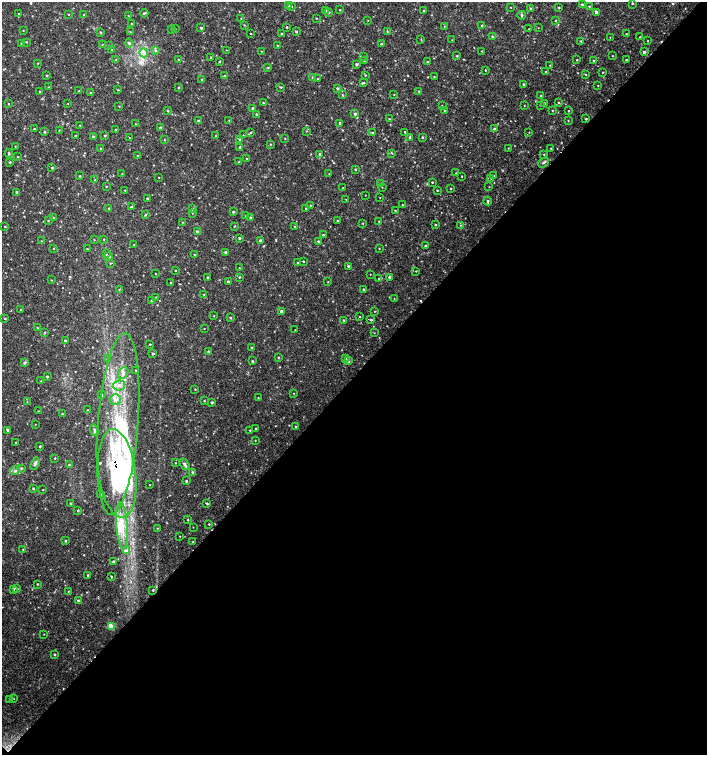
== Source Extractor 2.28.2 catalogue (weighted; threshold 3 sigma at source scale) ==
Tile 15 of 4 x 4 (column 3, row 4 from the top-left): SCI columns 3045-4453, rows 1-1506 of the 6024 x 6030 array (HDU 1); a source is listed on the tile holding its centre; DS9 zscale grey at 2 x 2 block average (1 PNG px = mean of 2 x 2 image px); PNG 709 x 757 px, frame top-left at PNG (2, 2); each listed source drawn as its Kron ellipse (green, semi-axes under 4 px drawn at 4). Shown black and unused: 50% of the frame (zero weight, under 2 of 3 exposures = <1% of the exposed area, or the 3 px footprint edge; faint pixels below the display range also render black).
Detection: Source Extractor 2.28.2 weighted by HDU 2 'WHT'; one run over the whole footprint, this tile lists its part. Background 0.0326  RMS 0.004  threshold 0.0181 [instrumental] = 3 sigma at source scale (4.5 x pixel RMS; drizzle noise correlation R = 1.50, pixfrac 1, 0.0396/0.0396 arcsec/px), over >= 5 px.
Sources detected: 359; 1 inside a brighter object's white glare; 2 cosmic-ray / hot-pixel residue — neither listed nor drawn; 2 coinciding with a brighter row at this scale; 7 inside a brighter listed object's ellipse — not listed separately; the other 347 listed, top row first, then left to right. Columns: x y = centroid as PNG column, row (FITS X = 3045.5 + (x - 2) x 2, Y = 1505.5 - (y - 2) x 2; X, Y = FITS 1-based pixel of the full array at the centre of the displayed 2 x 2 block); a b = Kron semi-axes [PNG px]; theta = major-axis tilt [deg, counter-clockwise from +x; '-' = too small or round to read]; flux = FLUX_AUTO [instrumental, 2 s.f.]
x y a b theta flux
632 3 2 2 - 1.1
582 4 2 2 - 1.2
288 6 3 2 - 1.1
291 6 3 2 - 0.57
589 6 3 2 - 0.72
511 7 2 2 - 0.49
559 8 2 2 - 0.97
530 9 3 2 - 0.75
340 10 2 2 - 0.54
326 11 3 3 - 0.75
424 11 2 2 - 0.56
329 12 3 2 - 0.63
596 12 3 3 - 2.2
144 13 4 2 - 1.2
19 14 2 2 - 0.53
69 14 3 2 - 0.54
84 15 2 2 - 0.97
522 15 4 3 - 1.1
128 16 2 2 - 0.6
316 18 3 2 - 0.41
241 19 2 2 - 0.62
368 20 2 2 - 0.34
556 21 2 2 - 0.64
131 23 2 2 - 0.38
244 25 3 2 - 0.55
444 26 2 2 - 0.38
482 26 3 2 - 1.1
287 27 2 2 - 0.99
201 28 2 2 - 1.5
538 28 2 2 - 0.27
171 29 3 2 - 0.44
175 29 2 2 - 0.39
529 29 2 2 - 0.29
23 30 2 2 - 0.43
296 31 2 2 - 1
100 32 3 2 - 0.96
130 32 2 2 - 0.48
387 32 2 2 - 0.75
250 33 2 2 - 0.46
282 34 2 2 - 0.87
626 34 2 2 - 0.54
493 37 4 2 - 0.73
610 37 2 2 - 0.3
640 37 2 2 - 0.39
421 39 3 2 - 0.52
452 40 2 2 - 0.39
581 41 2 2 - 0.75
648 41 2 2 - 0.46
26 42 2 2 - 0.59
129 43 4 3 - 1.4
21 44 2 2 - 0.59
381 44 2 2 - 0.77
103 45 3 2 - 0.67
109 45 3 2 - 0.45
277 45 2 2 - 0.63
112 50 2 2 - 0.45
155 50 3 3 - 1.1
226 50 2 2 - 0.33
261 51 2 2 - 0.34
482 51 2 2 - 0.51
644 52 2 2 - 2.3
144 53 4 2 - 1.7
363 56 2 2 - 0.36
457 56 2 2 - 0.84
613 56 2 2 - 0.52
211 57 2 2 - 0.62
116 59 2 2 - 0.44
178 59 2 2 - 0.54
364 60 2 2 - 0.65
577 60 2 2 - 0.72
626 60 2 2 - 0.75
593 61 2 2 - 0.63
219 62 2 2 - 0.79
427 62 2 2 - 1.1
38 63 3 2 - 0.44
356 64 3 3 - 1.5
550 65 2 2 - 0.62
268 68 3 3 - 0.76
485 70 2 2 - 0.57
545 71 2 2 - 0.4
603 72 2 2 - 0.51
586 74 3 2 - 0.52
47 75 2 2 - 0.85
365 75 3 2 - 0.74
224 76 3 3 - 1.1
313 77 3 3 - 1.1
434 77 2 2 - 0.65
318 79 2 2 - 0.4
202 80 3 2 - 1.3
364 83 3 2 - 0.68
523 84 2 2 - 0.85
598 86 2 2 - 0.48
49 87 2 2 - 0.47
281 87 3 2 - 0.68
179 88 3 2 - 0.7
337 88 3 3 - 1.3
118 90 3 2 - 0.55
79 91 2 2 - 0.38
419 91 2 2 - 0.76
40 92 2 2 - 0.46
91 93 3 2 - 1.4
394 94 2 2 - 0.42
342 95 3 2 - 0.6
541 96 2 2 - 1.2
558 102 3 2 - 0.65
68 103 2 2 - 0.36
263 103 2 2 - 0.64
545 103 2 2 - 1.2
8 104 2 2 - 0.53
524 105 2 2 - 0.39
540 105 2 2 - 0.59
119 106 3 2 - 0.4
442 106 3 2 - 0.6
253 108 3 2 - 1.1
444 110 2 2 - 0.42
552 110 3 2 - 0.43
168 111 3 2 - 0.57
568 111 2 2 - 0.74
257 114 3 2 - 1.3
355 114 3 3 - 1.9
389 119 2 2 - 0.46
586 119 3 2 - 0.76
229 120 2 2 - 0.36
198 121 2 2 - 1.2
568 121 2 2 - 0.47
340 123 2 2 - 1.6
136 124 2 2 - 0.37
80 125 2 2 - 0.52
161 128 3 2 - 1.4
34 129 2 2 - 0.79
116 129 2 2 - 0.68
494 129 3 2 - 1.5
59 130 2 2 - 0.44
307 131 3 2 - 0.42
45 132 2 2 - 1.3
405 132 2 2 - 3
529 132 2 2 - 0.37
250 133 3 2 - 0.77
373 133 3 2 - 1.5
105 135 2 2 - 1.1
243 135 2 2 - 0.32
75 136 2 2 - 0.93
216 136 2 2 - 0.44
93 137 3 3 - 1.3
410 137 3 3 - 1.5
422 137 2 2 - 0.98
129 138 2 2 - 0.3
285 139 2 2 - 0.4
164 140 2 2 - 0.55
240 140 3 3 - 1.8
270 144 3 2 - 0.55
15 146 2 2 - 0.4
240 147 3 2 - 1.1
101 148 2 2 - 0.57
508 148 2 2 - 0.41
551 148 3 2 - 0.75
9 153 4 3 - 1.1
392 153 3 2 - 0.54
320 154 3 3 - 1.1
138 155 2 2 - 0.4
544 155 2 2 - 0.57
18 157 2 2 - 0.69
247 159 2 2 - 0.66
10 162 2 2 - 0.84
239 162 2 2 - 0.56
543 163 6 3 35 1.7
52 168 2 2 - 0.85
355 169 2 2 - 0.7
456 173 2 2 - 0.55
122 174 2 2 - 0.34
329 174 2 2 - 0.4
494 175 2 2 - 0.42
80 176 2 2 - 0.7
462 176 2 2 - 0.44
159 177 2 2 - 0.37
491 178 3 2 - 0.89
94 180 3 2 - 0.79
432 182 2 2 - 0.71
380 183 3 2 - 1.1
106 186 2 2 - 0.5
382 187 3 2 - 0.4
489 187 2 2 - 0.35
343 188 2 2 - 0.82
451 189 2 2 - 0.51
125 190 2 2 - 0.62
437 190 2 2 - 0.58
16 192 2 2 - 1.2
365 195 2 2 - 0.3
380 197 2 2 - 0.35
147 198 2 2 - 1
346 199 2 2 - 0.33
488 201 4 3 - 1.5
310 205 2 2 - 0.54
402 205 2 2 - 0.53
131 207 3 3 - 0.79
109 208 2 2 - 0.9
306 208 2 2 - 0.62
192 209 2 2 - 1.3
395 210 2 2 - 0.57
233 212 2 2 - 1.2
192 213 2 2 - 0.34
145 215 2 2 - 0.76
245 216 2 2 - 0.36
250 217 3 2 - 1.3
53 218 3 2 - 0.5
48 221 2 2 - 0.42
338 221 2 2 - 0.79
379 221 2 2 - 0.58
182 222 2 2 - 0.4
363 223 3 2 - 0.58
435 225 2 2 - 0.86
461 225 3 2 - 0.49
5 226 2 2 - 0.94
234 226 4 2 - 0.53
295 227 3 2 - 0.87
197 232 3 3 - 2.1
323 235 2 2 - 0.91
239 238 3 2 - 0.98
103 239 2 2 - 0.46
94 240 3 2 - 0.37
41 241 2 2 - 0.53
260 241 3 2 - 1.6
318 241 2 2 - 1.1
134 245 2 2 - 0.51
426 246 3 2 - 0.65
53 248 2 2 - 0.4
379 248 2 2 - 0.51
87 249 3 2 - 0.58
225 252 2 2 - 1.2
106 254 3 2 - 0.95
194 255 2 2 - 0.52
109 256 3 3 - 1.3
303 261 2 2 - 0.8
298 262 2 2 - 0.98
110 263 2 2 - 0.62
348 266 3 2 - 1
239 268 2 2 - 0.36
175 270 2 2 - 0.46
416 271 2 2 - 0.51
155 274 3 2 - 0.38
370 274 2 2 - 0.32
208 277 2 2 - 0.75
239 277 2 2 - 0.53
389 277 3 2 - 2.2
379 278 2 2 - 0.37
51 280 3 2 - 0.39
171 282 2 2 - 0.82
228 282 2 2 - 1.2
328 282 2 2 - 0.49
363 289 2 2 - 0.73
119 290 3 2 - 0.43
204 294 2 2 - 0.41
156 297 2 2 - 0.42
394 298 2 2 - 0.39
151 301 2 2 - 0.78
21 310 2 2 - 0.38
281 311 2 2 - 1.6
374 311 2 2 - 0.4
214 316 2 2 - 0.53
360 317 2 2 - 0.46
5 318 2 2 - 0.76
230 318 3 2 - 0.95
344 320 2 2 - 0.75
371 320 3 2 - 1
37 328 2 2 - 0.56
204 329 2 2 - 0.44
295 330 2 2 - 0.33
45 332 3 2 - 0.6
374 333 3 2 - 0.36
65 341 2 2 - 1.4
150 344 2 2 - 0.67
252 347 3 2 - 0.49
208 352 2 2 - 1.1
153 354 2 2 - 1.2
279 357 2 2 - 0.85
107 359 3 3 - 0.93
346 359 3 2 - 0.91
252 361 2 2 - 0.99
349 361 3 2 - 1.1
24 363 4 3 - 1.3
136 371 2 2 - 1.5
123 373 6 4 59 3.5
47 377 2 2 - 1.5
41 381 2 2 - 0.4
119 385 6 5 - 5.1
195 389 3 2 - 0.46
294 393 2 2 - 0.38
101 395 4 3 - 1.5
258 398 2 2 - 0.56
115 399 5 5 - 3.8
204 401 2 2 - 0.66
27 402 2 2 - 0.36
212 402 2 2 - 1.5
87 410 2 2 - 0.55
38 411 2 2 - 0.59
62 414 2 2 - 0.69
35 424 2 2 - 0.29
118 424 91 20 85 130
296 427 2 2 - 1.4
255 429 2 2 - 0.61
7 430 3 2 - 2
94 430 6 3 -73 1.7
249 430 2 2 - 0.43
255 440 2 2 - 0.34
16 442 3 2 - 0.42
40 446 2 2 - 1.3
55 458 2 2 - 0.66
175 463 2 2 - 0.39
35 464 6 3 69 2.1
185 464 6 3 -54 2.3
69 465 2 2 - 0.96
21 468 4 2 - 0.83
15 471 5 4 - 2.1
192 472 2 2 - 0.9
117 473 44 18 -83 190
186 481 2 2 - 1.1
150 485 2 2 - 0.31
33 488 2 2 - 1.2
43 490 2 2 - 0.45
100 494 2 2 - 0.57
70 503 2 2 - 0.82
207 503 4 2 - 0.93
78 511 2 2 - 0.78
188 520 2 2 - 0.65
209 524 2 2 - 0.66
122 525 23 5 -86 17
193 527 2 2 - 0.39
157 528 2 2 - 0.48
180 536 2 2 - 0.33
65 541 2 2 - 0.82
193 542 2 2 - 0.59
23 550 2 2 - 0.65
126 550 4 4 - 2.1
113 561 2 2 - 1.2
88 575 2 2 - 1
111 576 2 2 - 0.74
37 584 2 2 - 0.7
16 588 3 2 - 1
14 589 3 3 - 0.78
153 590 2 2 - 0.74
68 591 2 2 - 0.52
78 600 2 2 - 1
111 626 3 3 - 25
44 634 2 2 - 0.39
55 654 2 2 - 1.1
14 699 2 2 - 0.29
9 700 2 2 - 0.48
Overlapping masked pixels (flux is a lower limit): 1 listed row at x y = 117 473
Diffuse or blended objects may show on this block-average render without a row.